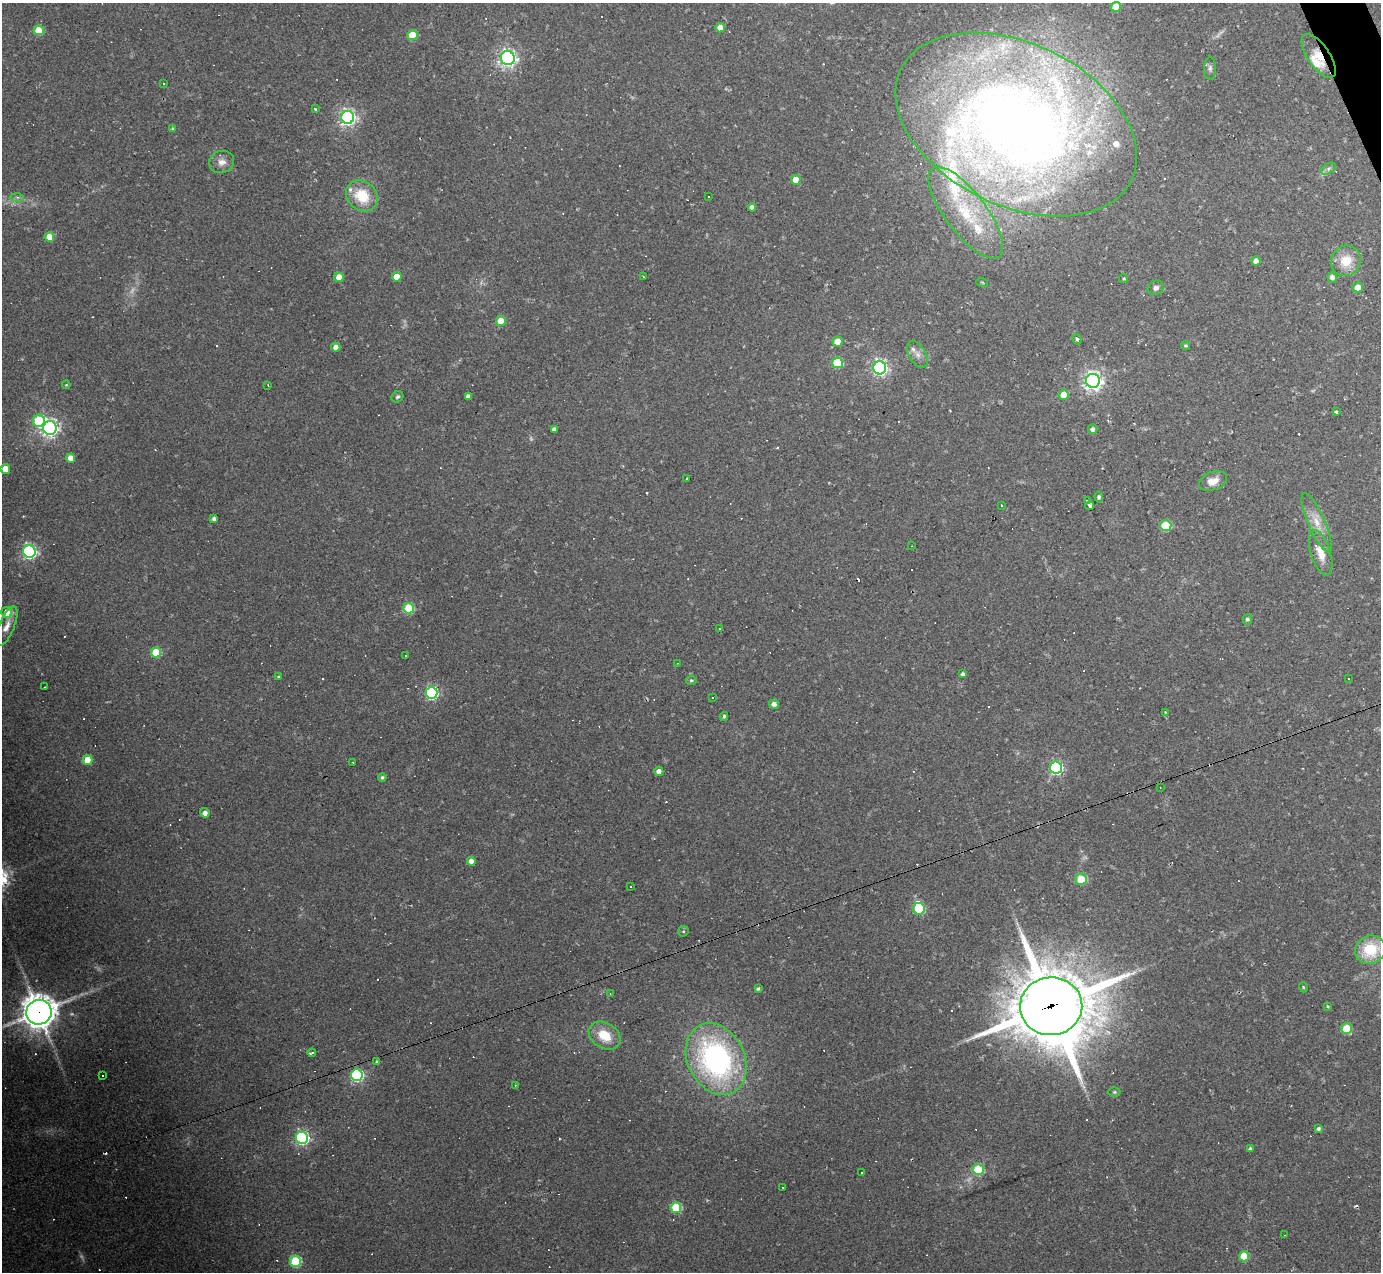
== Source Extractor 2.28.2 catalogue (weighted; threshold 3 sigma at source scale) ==
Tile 10 of 4 x 4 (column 2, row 3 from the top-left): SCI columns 1381-2759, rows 1547-2816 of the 5518 x 5505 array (HDU 1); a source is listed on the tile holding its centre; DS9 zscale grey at full resolution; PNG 1383 x 1274 px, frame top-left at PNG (2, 3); each listed source drawn as its Kron ellipse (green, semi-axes under 4 px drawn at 4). Shown black and unused: <1% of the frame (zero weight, under 2 of 3 exposures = <1% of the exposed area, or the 3 px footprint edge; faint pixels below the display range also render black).
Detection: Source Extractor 2.28.2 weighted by HDU 2 'WHT'; one run over the whole footprint, this tile lists its part. Background 0.0441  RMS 0.0075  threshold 0.0336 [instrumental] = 3 sigma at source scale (4.5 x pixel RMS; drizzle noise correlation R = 1.50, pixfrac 1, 0.05/0.05 arcsec/px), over >= 5 px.
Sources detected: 190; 5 too faint to see at this stretch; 1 inside a brighter object's white glare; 51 cosmic-ray / hot-pixel residue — neither listed nor drawn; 13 inside a brighter listed object's ellipse — not listed separately; the other 120 listed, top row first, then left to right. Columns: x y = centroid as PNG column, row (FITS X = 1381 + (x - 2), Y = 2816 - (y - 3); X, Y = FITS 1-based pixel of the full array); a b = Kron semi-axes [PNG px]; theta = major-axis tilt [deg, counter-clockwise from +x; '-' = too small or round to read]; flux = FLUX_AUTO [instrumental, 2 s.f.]
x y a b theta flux
1116 7 5 5 - 18
720 28 5 4 - 9.7
39 30 5 5 - 18
412 35 5 5 - 27
1319 56 25 11 -56 12
508 58 7 6 - 290
1210 68 11 6 -90 2.5
164 84 3 3 - 2.1
315 109 4 3 - 0.77
348 117 6 6 - 280
1016 125 128 81 -26 840
173 128 4 4 - 1.1
222 162 12 11 - 5.7
1328 169 8 5 32 2
796 180 5 5 - 14
362 196 17 14 -41 25
17 197 6 4 -1 1.8
709 197 2 2 - 0.54
752 207 4 4 - 3.4
966 213 55 20 -53 52
49 237 5 4 - 16
1256 261 4 4 - 5.2
1346 261 15 14 - 17
339 277 5 4 - 14
397 277 5 5 - 13
643 277 3 2 - 0.88
1332 277 5 4 - 3.3
1124 279 4 4 - 0.99
982 282 6 3 -19 0.81
1358 287 5 5 - 11
1156 288 8 7 - 2.7
501 321 5 5 - 17
1077 339 5 3 - 1.6
838 342 5 5 - 11
1185 346 4 4 - 1.2
336 347 4 4 - 4.1
917 354 14 8 -60 5.1
837 363 5 5 - 45
880 368 6 6 - 230
1093 381 7 7 - 380
66 385 4 3 - 0.61
268 385 3 2 - 0.8
1064 395 5 5 - 12
468 396 4 4 - 2.6
397 397 6 5 - 1.4
1336 411 3 3 - 1.5
39 421 6 6 - 62
50 428 7 6 - 300
554 429 4 4 - 2.9
1093 429 5 4 - 2.2
71 458 5 4 - 8.1
5 469 5 4 - 11
687 478 2 2 - 0.85
1213 481 14 9 20 8.1
1099 497 5 4 - 1.5
1087 501 4 3 - 8.2
1001 505 3 3 - 0.86
1090 505 4 3 - 9.1
214 519 4 4 - 2.7
1317 523 32 8 -66 12
1166 525 6 5 - 45
912 546 3 2 - 0.45
29 552 6 6 - 190
1321 553 24 9 -72 11
409 608 5 5 - 45
7 612 6 5 - 10
1247 619 5 4 - 1.9
7 626 21 7 67 6.5
719 629 3 2 - 1
156 652 5 5 - 37
406 656 3 3 - 1.3
678 663 2 2 - 0.45
963 674 4 4 - 2.3
278 677 4 3 - 0.9
1348 678 3 2 - 1.2
691 680 5 4 - 1.3
44 687 2 2 - 0.56
431 693 6 6 - 130
713 697 3 3 - 1.4
774 704 5 4 - 3.6
1165 712 4 4 - 0.67
724 716 4 3 - 1.2
87 760 5 5 - 19
353 762 3 2 - 0.65
1056 768 6 6 - 140
659 771 4 4 - 4.9
382 777 4 4 - 1.6
1160 788 3 2 - 0.51
205 813 5 4 - 3.5
471 861 4 4 - 5.4
1081 879 6 6 - 18
631 887 3 3 - 1.2
919 909 6 6 - 41
683 931 5 5 - 1.1
1370 950 15 14 - 32
1303 987 5 3 - 0.73
758 989 4 3 - 1.4
610 994 4 2 - 0.44
1051 1006 31 29 5 7000
1328 1006 4 3 - 0.83
39 1012 13 12 - 1500
1346 1029 5 5 - 37
605 1036 17 12 -33 18
312 1053 4 3 - 9.2
716 1059 37 28 -63 180
377 1062 4 4 - 1.1
102 1075 3 3 - 13
357 1075 6 6 - 130
515 1085 3 2 - 0.49
1114 1092 6 5 - 1.2
1318 1129 4 4 - 2
302 1138 6 6 - 180
1250 1149 4 4 - 1.9
978 1169 5 5 - 51
861 1172 3 2 - 0.75
782 1188 3 3 - 1.3
676 1208 5 5 - 50
1285 1235 2 2 - 0.44
1244 1256 5 5 - 28
295 1261 5 5 - 71
Overlapping masked pixels (flux is a lower limit): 3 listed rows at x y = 1319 56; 1051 1006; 39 1012